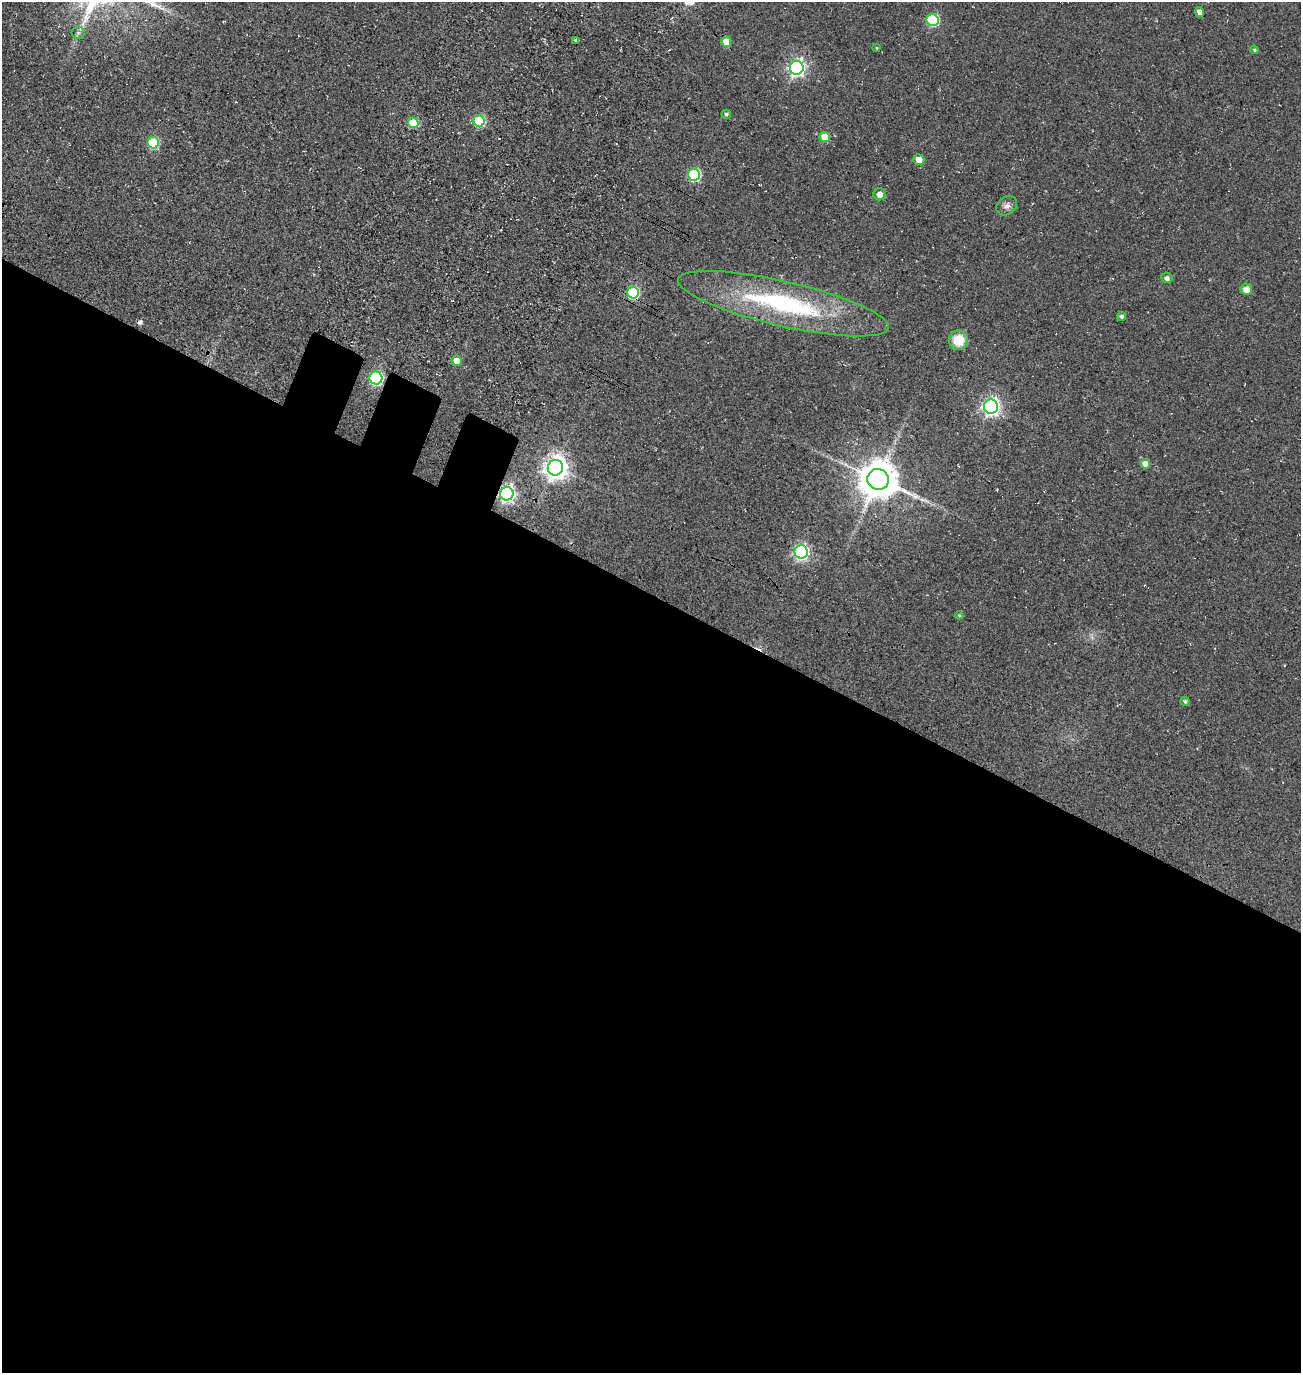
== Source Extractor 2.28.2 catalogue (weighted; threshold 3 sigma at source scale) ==
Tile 14 of 4 x 4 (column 2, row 4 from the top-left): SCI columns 1783-3081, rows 245-1615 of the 5922 x 5903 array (HDU 1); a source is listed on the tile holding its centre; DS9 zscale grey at full resolution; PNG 1303 x 1375 px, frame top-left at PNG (2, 2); each listed source drawn as its Kron ellipse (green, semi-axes under 4 px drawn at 4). Shown black and unused: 57% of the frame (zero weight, under 3 of 5 exposures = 11% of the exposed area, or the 3 px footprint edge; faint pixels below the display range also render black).
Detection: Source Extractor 2.28.2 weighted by HDU 2 'WHT'; one run over the whole footprint, this tile lists its part. Background 0.0558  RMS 0.026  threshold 0.117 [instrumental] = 3 sigma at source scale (4.5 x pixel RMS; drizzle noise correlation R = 1.50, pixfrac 1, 0.05/0.05 arcsec/px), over >= 5 px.
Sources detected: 34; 1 cosmic-ray / hot-pixel residue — neither listed nor drawn; the other 33 listed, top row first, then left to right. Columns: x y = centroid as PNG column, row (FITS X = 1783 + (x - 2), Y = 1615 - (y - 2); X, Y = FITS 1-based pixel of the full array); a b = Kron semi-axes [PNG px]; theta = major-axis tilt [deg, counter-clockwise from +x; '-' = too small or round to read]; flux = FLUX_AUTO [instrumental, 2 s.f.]
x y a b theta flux
1199 12 5 4 - 14
933 20 6 6 - 240
78 33 6 6 - 6.2
576 40 4 3 - 4.8
726 42 5 5 - 37
876 48 4 3 - 1.6
1254 50 4 4 - 3
797 68 7 7 - 840
726 114 4 4 - 5.1
479 121 5 5 - 180
413 123 5 5 - 92
825 137 5 5 - 49
153 143 6 5 - 190
919 160 6 5 - 26
694 175 6 6 - 260
879 194 6 6 - 16
1007 206 11 8 32 12
1167 278 5 5 - 8
1246 289 5 5 - 28
633 293 6 6 - 240
783 304 108 22 -13 390
1122 316 4 4 - 5.5
958 340 9 9 - 56
457 361 5 5 - 32
376 378 6 6 - 420
991 407 7 7 - 970
1145 464 5 5 - 28
555 468 8 7 - 2200
878 479 11 10 - 8000
507 494 7 6 - 800
801 552 6 6 - 610
959 615 4 4 - 2.9
1185 701 4 4 - 4.9
Overlapping masked pixels (flux is a lower limit): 2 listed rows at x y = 633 293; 507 494